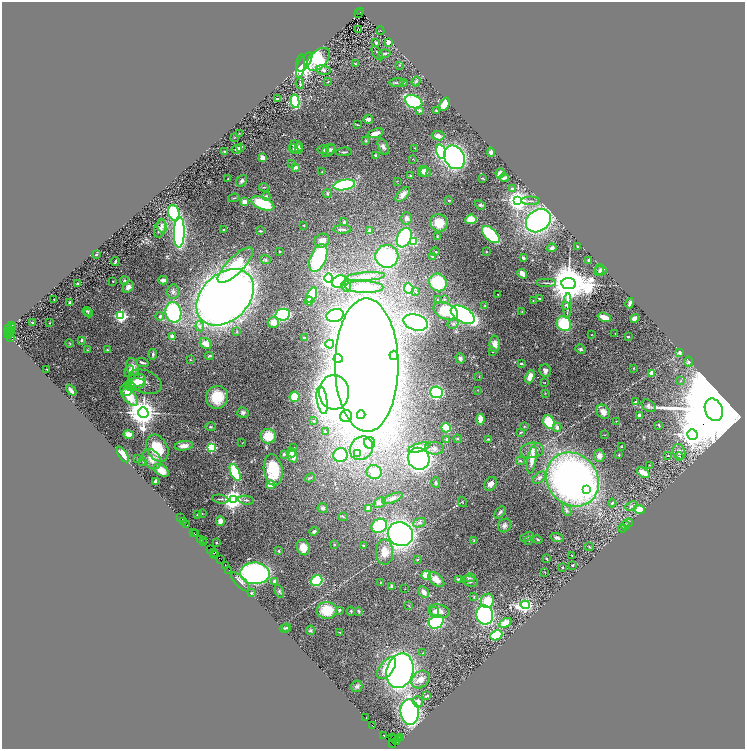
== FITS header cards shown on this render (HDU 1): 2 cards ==
NAXIS1  =                 1486
NAXIS2  =                 1494

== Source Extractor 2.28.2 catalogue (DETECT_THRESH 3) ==
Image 1486 x 1494 px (HDU 1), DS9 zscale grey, zoomed out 1/2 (1 PNG px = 2 x 2 image px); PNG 747 x 751 px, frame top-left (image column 2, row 1494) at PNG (2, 2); each listed source drawn as its Kron ellipse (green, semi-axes under 4 px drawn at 4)
Background 2.38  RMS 0.046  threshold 0.138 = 3 sigma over >= 5 px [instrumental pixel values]
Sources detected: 429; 36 cannot appear on this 1/2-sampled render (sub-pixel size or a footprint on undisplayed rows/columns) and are neither listed nor drawn; the other 393 listed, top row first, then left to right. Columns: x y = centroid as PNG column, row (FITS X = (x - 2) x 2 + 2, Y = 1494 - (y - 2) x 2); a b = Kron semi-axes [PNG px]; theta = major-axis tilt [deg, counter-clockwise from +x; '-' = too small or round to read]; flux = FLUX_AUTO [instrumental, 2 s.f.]
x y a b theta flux
361 12 4 2 - 750
359 13 2 1 - 220
359 29 3 1 - 67
380 31 4 1 - 810
388 42 4 3 - 39
376 43 4 3 - 14
377 53 8 2 -56 9.2
384 54 6 3 6 24
318 59 14 8 43 1100
305 62 11 5 55 300
355 64 3 2 - 5.6
400 65 2 2 - 4.1
300 66 12 4 84 240
324 70 7 5 -11 22
416 81 5 4 - 12
328 82 3 3 - 5
397 82 7 3 7 14
403 83 3 2 - 5.4
300 84 5 2 - 7
277 99 4 3 - 8.1
295 101 7 4 -78 670
414 102 9 6 -26 820
445 104 7 4 64 76
419 110 4 4 - 22
436 111 2 2 - 11
368 119 5 3 - 42
357 125 4 3 - 6.3
239 133 2 1 - 2.2
376 133 8 4 17 62
438 136 6 4 -6 43
234 137 3 2 - 4.4
365 141 3 2 - 9.6
241 147 3 2 - 9.1
296 147 7 6 - 33
299 147 5 3 - 13
383 147 9 5 -66 38
415 148 3 2 - 4.5
237 149 5 2 - 20
294 149 5 2 - 11
323 149 6 4 0 15
328 150 7 5 46 25
331 150 6 4 52 16
224 151 3 2 - 8.7
344 152 8 2 4 11
441 152 7 5 -73 750
491 152 4 4 - 30
376 156 4 3 - 18
454 157 12 9 -62 2700
263 158 4 3 - 64
413 159 3 2 - 3.2
292 163 2 2 - 4.7
295 167 3 2 - 64
423 171 5 4 - 35
322 172 3 1 - 4
426 172 5 5 - 35
500 173 5 3 - 42
410 176 3 3 - 5.8
482 178 2 1 - 6
504 178 4 3 - 38
228 179 3 2 - 4.2
242 181 6 4 51 24
397 181 4 1 - 3
344 185 11 5 10 710
264 187 5 2 - 5.7
513 188 4 3 - 17
327 193 4 4 - 14
403 194 9 5 45 47
266 196 4 3 - 8
234 198 6 2 10 10
449 200 4 2 - 6.5
517 200 4 4 - 7100
530 201 9 2 0 15
244 202 4 4 - 69
263 203 12 6 -22 370
480 205 6 4 -22 11
174 213 8 5 -73 610
407 218 6 5 - 35
471 219 5 5 - 150
538 221 13 10 38 2400
344 222 4 3 - 8.8
439 223 9 8 - 150
304 225 2 2 - 5
162 226 6 4 -76 26
160 228 9 5 74 28
342 229 9 3 2 23
224 230 2 2 - 20
370 230 4 3 - 22
260 231 4 2 - 9.9
179 232 15 5 89 3100
491 234 11 5 -44 640
437 236 3 3 - 5.8
404 238 10 7 66 920
322 241 8 6 26 80
413 242 3 3 - 380
577 246 2 2 - 5.1
552 248 5 4 - 23
279 251 2 2 - 5.9
435 252 4 2 - 10
486 252 2 2 - 4.7
96 254 2 2 - 12
387 256 11 11 - 810
432 256 3 2 - 25
318 258 14 8 68 870
523 258 4 3 - 16
265 260 5 3 - 12
589 260 3 2 - 15
115 262 4 3 - 19
235 265 23 8 45 290
601 270 6 5 - 18
599 271 5 4 - 14
522 274 5 3 - 82
366 277 19 4 4 61
329 278 4 4 - 4100
124 280 4 3 - 11
163 280 5 3 - 27
113 281 2 2 - 3.6
339 282 7 5 28 440
438 282 9 8 - 370
546 283 10 2 0 15
78 284 3 3 - 7.5
569 284 7 5 -7 41000
346 286 6 4 -59 21
128 287 6 4 48 42
364 287 19 6 -1 230
409 289 5 4 - 600
173 292 7 6 - 27
416 292 3 3 - 7.7
498 294 2 1 - 3.7
312 295 8 4 65 580
225 297 33 23 43 10000
54 299 2 2 - 4.5
444 299 4 3 - 9.5
539 299 3 2 - 7
438 300 3 2 - 4.7
533 300 2 2 - 4.2
309 301 4 3 - 56
70 302 2 2 - 35
630 303 5 3 - 20
565 305 4 3 - 10
485 306 4 3 - 9.6
568 306 13 3 88 31
87 311 4 3 - 12
446 311 13 8 -25 360
173 312 10 8 -79 850
522 312 3 2 - 6.4
89 313 4 3 - 14
283 315 7 5 10 1200
335 315 9 6 17 1300
463 315 13 7 -30 3200
121 316 3 3 - 1700
160 316 4 4 - 18
604 317 7 3 -18 97
635 318 4 3 - 34
32 322 3 2 - 12
273 322 5 5 - 65
416 322 12 8 -18 1900
49 323 3 2 - 5.1
453 323 6 4 33 23
564 324 8 7 - 480
12 325 2 1 - 93
200 326 5 4 - 21
11 327 3 2 - 260
9 329 2 2 - 400
10 331 5 2 - 1900
237 332 4 3 - 8.3
10 333 2 2 - 440
615 333 2 1 - 2.7
8 335 3 1 - 130
592 335 3 2 - 3.1
11 337 4 1 - 210
172 337 2 2 - 140
628 337 2 2 - 13
305 338 4 4 - 17
82 340 3 2 - 20
70 343 4 2 - 6.6
206 344 6 5 - 64
330 344 4 4 - 39
495 344 8 5 -90 61
580 349 5 4 - 18
87 350 3 2 - 5.5
107 350 3 3 - 7.7
492 352 2 1 - 4.1
680 352 3 3 - 19
153 354 5 3 - 19
394 355 4 4 - 350
209 356 4 2 - 16
338 358 4 3 - 16
460 358 5 4 - 25
190 360 3 2 - 4.2
142 362 6 2 -18 20
688 362 5 4 - 15
521 364 4 2 - 12
367 365 67 31 -90 18000
132 367 9 6 -79 65
634 368 3 2 - 5
47 369 2 1 - 3.8
129 371 6 4 70 27
545 371 6 5 - 29
652 373 2 2 - 130
479 376 2 2 - 3.7
530 377 7 4 67 78
681 381 3 2 - 5.3
139 382 8 6 48 130
145 382 18 11 -22 72
135 383 9 4 3 100
545 383 2 2 - 3.1
131 387 4 3 - 14
71 390 6 2 -49 23
477 390 3 2 - 4
127 391 5 3 - 47
334 392 17 15 -85 5300
436 392 6 6 - 700
545 393 3 2 - 4.2
129 396 12 6 -52 210
217 397 11 11 - 240
295 397 5 5 - 270
322 400 14 5 -81 1200
635 402 2 2 - 11
649 406 8 5 -37 25
714 410 11 8 -68 230000
603 412 8 6 -55 66
143 413 5 5 - 16000
243 413 6 5 - 28
361 415 4 4 - 990
639 415 2 2 - 130
346 416 6 6 - 500
480 419 5 3 - 79
313 421 4 3 - 10
616 421 2 1 - 3.1
549 422 7 5 -62 320
659 425 3 2 - 7.3
524 426 4 3 - 6.4
211 427 5 3 - 11
557 427 4 3 - 26
446 428 5 4 - 230
326 432 4 2 - 11
521 432 3 3 - 6.3
129 434 5 4 - 53
692 434 5 5 - 9100
605 435 3 2 - 4
268 436 7 7 - 170
447 439 4 3 - 20
458 439 4 3 - 9.6
488 439 3 2 - 5.6
242 443 2 2 - 3.8
370 443 5 5 - 40
184 446 9 4 8 68
621 446 3 2 - 4.3
211 447 3 3 - 900
293 447 2 2 - 3.5
419 447 11 4 17 120
157 448 14 10 -61 240
361 448 12 11 - 140
434 448 9 6 -3 39
532 450 12 7 10 66
679 452 8 6 -70 37
292 453 4 4 - 30
357 453 2 2 - 63
123 454 9 4 -58 63
284 454 3 3 - 11
340 455 7 7 - 410
619 455 2 2 - 7
293 456 6 5 - 83
599 456 6 5 - 49
668 456 3 2 - 4.3
679 457 4 4 - 10
138 459 3 2 - 3.5
152 459 11 8 -57 86
419 459 11 10 - 2500
532 460 14 4 81 100
143 461 2 2 - 8.3
520 461 5 4 - 11
649 465 2 2 - 4
161 470 8 5 -37 100
273 470 16 9 -81 310
235 472 9 4 -66 470
374 472 8 7 - 150
643 473 7 4 -33 90
310 478 5 3 - 9.5
539 478 8 4 40 20
572 479 28 25 -50 3900
156 482 4 3 - 21
436 483 5 4 - 14
491 484 7 5 58 42
271 485 4 4 - 120
587 489 4 4 - 1000
393 498 10 4 22 40
220 499 8 2 -10 11
233 499 4 4 - 7900
246 500 8 3 -8 14
462 502 5 1 - 4.5
380 503 6 4 33 30
612 503 4 3 - 15
631 506 6 3 22 14
323 508 5 5 - 20
369 508 3 3 - 43
639 509 5 4 - 130
567 510 6 4 -62 16
500 512 7 3 50 21
202 513 2 2 - 2.5
197 514 2 2 - 4.2
343 517 5 3 - 10
180 518 3 1 - 460
183 521 4 1 - 170
220 521 5 4 - 35
419 523 6 4 21 21
628 523 5 3 - 12
186 524 4 1 - 330
504 525 7 6 - 35
626 525 5 2 - 7.4
379 526 8 6 28 450
623 528 4 3 - 8.4
314 531 5 4 - 20
194 533 3 1 - 220
195 534 2 1 - 110
400 534 13 11 -30 3600
527 537 7 3 23 17
557 538 7 4 -16 26
201 540 2 1 - 190
474 540 4 4 - 9.1
529 540 2 2 - 3.3
538 540 5 3 - 12
203 541 3 1 - 230
203 543 2 1 - 120
216 543 2 2 - 7.8
334 545 3 2 - 5.5
363 546 3 3 - 7.6
303 547 8 6 -70 110
589 547 4 2 - 6.8
211 549 3 1 - 340
279 551 4 3 - 9
213 552 4 2 - 270
385 552 12 8 -89 130
214 554 2 1 - 64
572 555 2 1 - 3.6
546 558 3 2 - 6.8
418 559 3 2 - 6.6
221 560 2 1 - 340
572 565 3 2 - 8.1
225 566 3 2 - 230
562 568 2 2 - 5
229 570 2 1 - 240
545 572 3 2 - 2.9
255 573 15 11 -3 1800
426 575 5 4 - 150
470 578 6 3 10 17
436 579 9 5 -41 83
458 579 3 2 - 7
274 581 4 3 - 15
317 581 6 5 - 550
470 581 8 5 -17 24
240 582 12 5 -45 31
380 582 2 2 - 5
392 586 4 3 - 18
405 589 2 1 - 3.7
279 591 7 4 -64 13
424 592 6 5 - 41
251 593 4 3 - 7
474 597 3 2 - 6.8
487 601 7 6 - 180
525 605 4 3 - 3000
409 606 3 2 - 4.4
327 610 10 8 1 240
339 610 4 3 - 11
351 611 4 3 - 11
358 611 4 3 - 8
434 611 5 3 - 19
439 611 11 7 -9 83
485 615 9 8 - 1500
436 622 8 6 32 870
505 623 7 4 29 100
284 628 5 3 - 11
286 628 4 3 - 12
310 630 5 4 - 13
340 632 2 2 - 3.9
496 635 6 5 - 440
423 653 2 2 - 4.6
387 668 13 7 53 140
400 671 17 13 76 3400
420 680 10 7 42 92
357 686 6 5 - 18
427 696 4 3 - 19
418 702 5 5 - 42
410 712 13 9 -84 2700
366 718 2 1 - 180
373 725 3 2 - 89
383 735 3 1 - 220
392 738 2 2 - 510
394 738 3 2 - 2400
398 738 3 2 - 1800
401 738 3 2 - 260
397 741 2 2 - 190
393 744 2 2 - 300
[36 sub-pixel or undisplayed-footprint detections neither listed nor drawn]